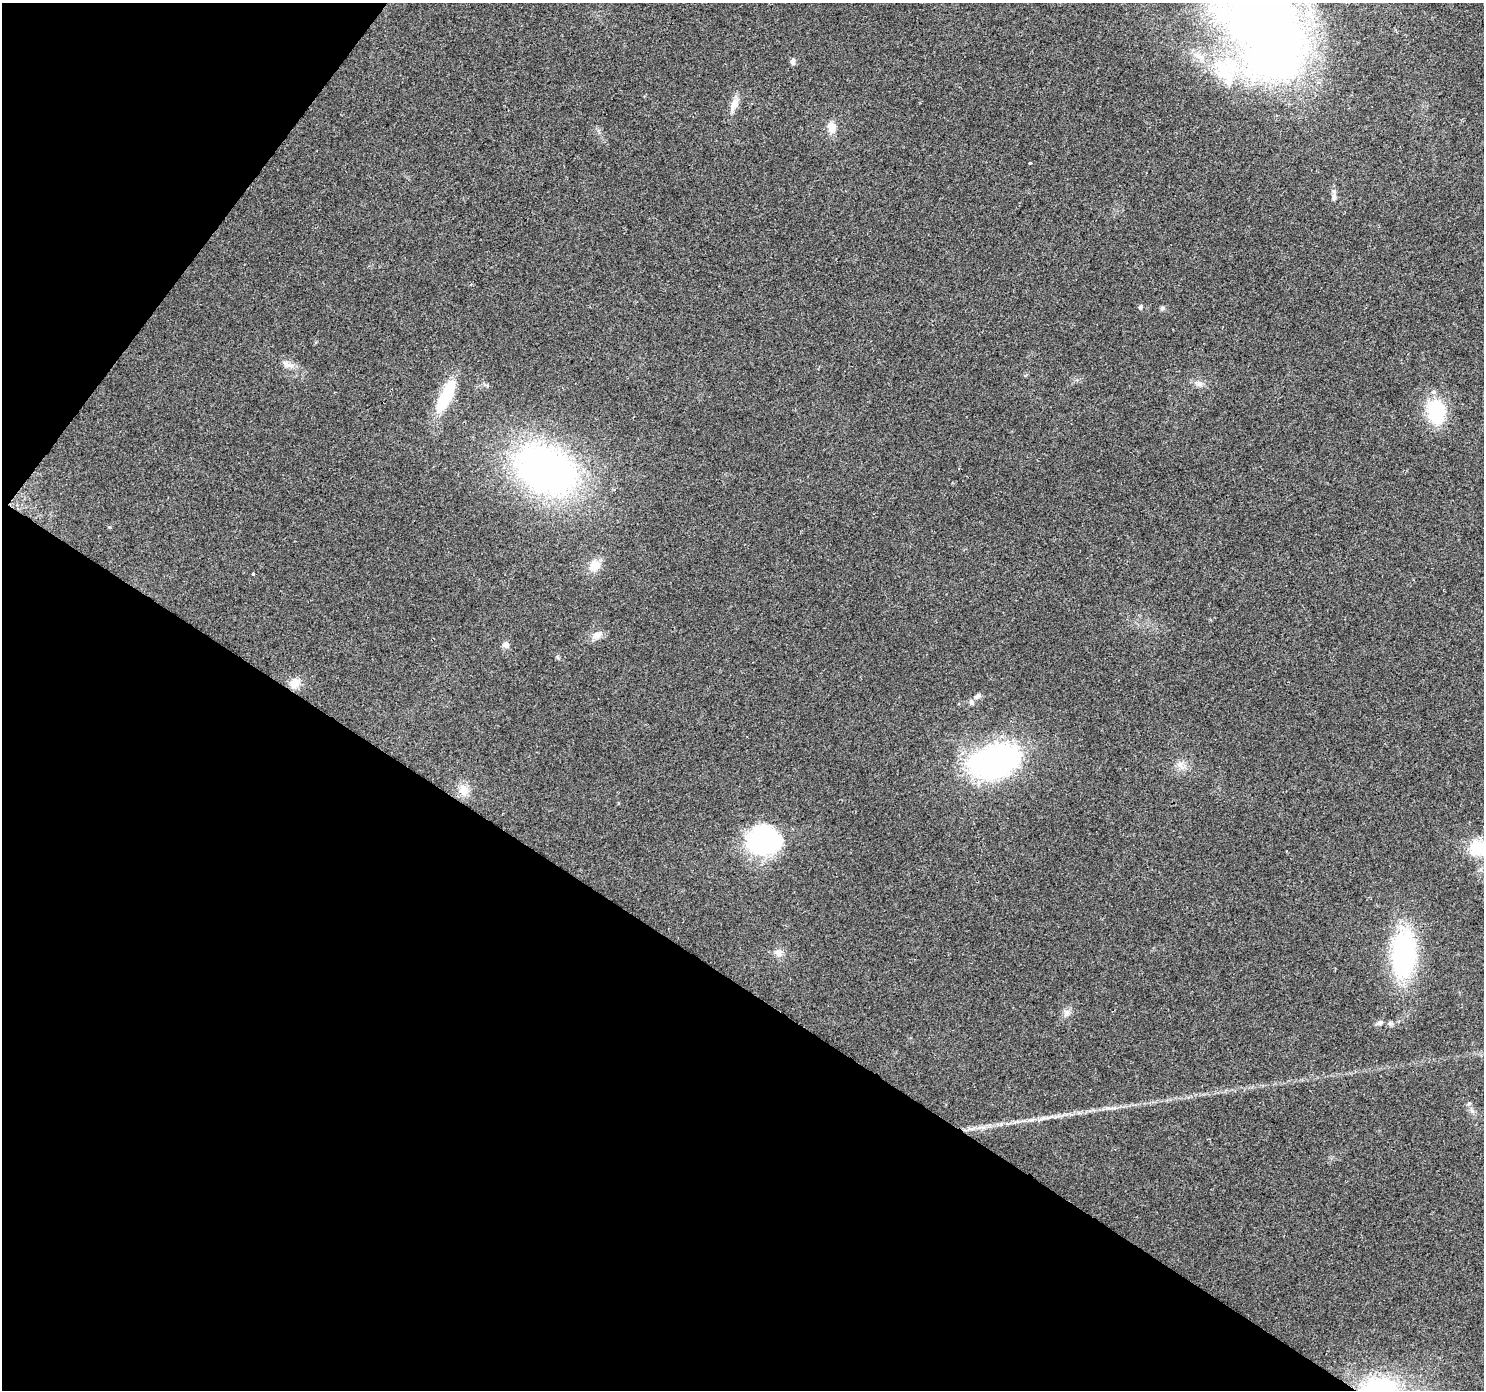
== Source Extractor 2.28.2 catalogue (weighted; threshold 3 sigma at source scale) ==
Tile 9 of 4 x 4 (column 1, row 3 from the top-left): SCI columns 1-1482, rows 1572-2959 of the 5931 x 5986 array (HDU 1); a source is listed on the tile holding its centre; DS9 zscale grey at full resolution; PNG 1486 x 1392 px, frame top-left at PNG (2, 3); no overlay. Shown black and unused: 34% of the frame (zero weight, under 2 of 3 exposures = <1% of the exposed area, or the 3 px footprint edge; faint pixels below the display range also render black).
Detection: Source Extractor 2.28.2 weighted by HDU 2 'WHT'; one run over the whole footprint, this tile lists its part. Background 0.054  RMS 0.0069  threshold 0.0311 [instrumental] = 3 sigma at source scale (4.5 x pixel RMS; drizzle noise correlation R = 1.50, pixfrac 1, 0.0396/0.0396 arcsec/px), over >= 5 px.
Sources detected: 35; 1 inside a brighter object's white glare — not listed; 2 inside a brighter listed object's ellipse — not listed separately; the other 32 listed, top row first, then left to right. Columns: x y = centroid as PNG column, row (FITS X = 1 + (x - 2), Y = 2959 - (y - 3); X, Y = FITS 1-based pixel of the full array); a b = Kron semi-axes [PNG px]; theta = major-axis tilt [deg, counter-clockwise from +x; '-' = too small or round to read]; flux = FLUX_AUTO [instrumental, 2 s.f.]
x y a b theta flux
793 61 9 6 83 2
1224 72 40 35 -53 53
734 105 20 9 67 6.7
831 127 14 11 -76 6.6
1029 163 3 2 - 0.93
1334 197 9 6 83 2.1
1140 307 6 5 - 1.3
1162 308 7 5 25 1.3
287 364 20 8 -25 5.5
1199 383 9 6 -75 2.7
446 395 34 11 62 39
1436 412 23 18 -81 41
546 470 60 40 -26 290
594 566 15 12 51 9
253 574 3 3 - 2.1
597 635 15 9 24 5
506 645 8 8 - 3.2
295 683 14 12 66 7.3
977 696 9 6 42 2.4
998 762 59 36 18 150
1180 765 8 6 -43 3.2
464 790 16 13 -87 8.4
765 839 36 30 13 92
1478 848 25 24 - 22
778 953 11 8 -42 3.6
1404 954 49 23 88 110
1066 1012 9 8 - 3.3
1380 1023 10 6 23 2.1
1390 1023 7 4 -1 1.5
1469 1103 4 3 - 2.9
1049 1117 16 3 19 2.9
1379 1390 26 19 8 91
Overlapping masked pixels (flux is a lower limit): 1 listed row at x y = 1379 1390
Isophote crosses this tile's border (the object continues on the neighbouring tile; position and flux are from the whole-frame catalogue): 2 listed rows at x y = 1478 848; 1379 1390
Unlisted compact peaks at least as high as the median listed source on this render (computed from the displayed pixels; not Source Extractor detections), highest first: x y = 1472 1111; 109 527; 557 657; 487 386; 1108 1108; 1001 1124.